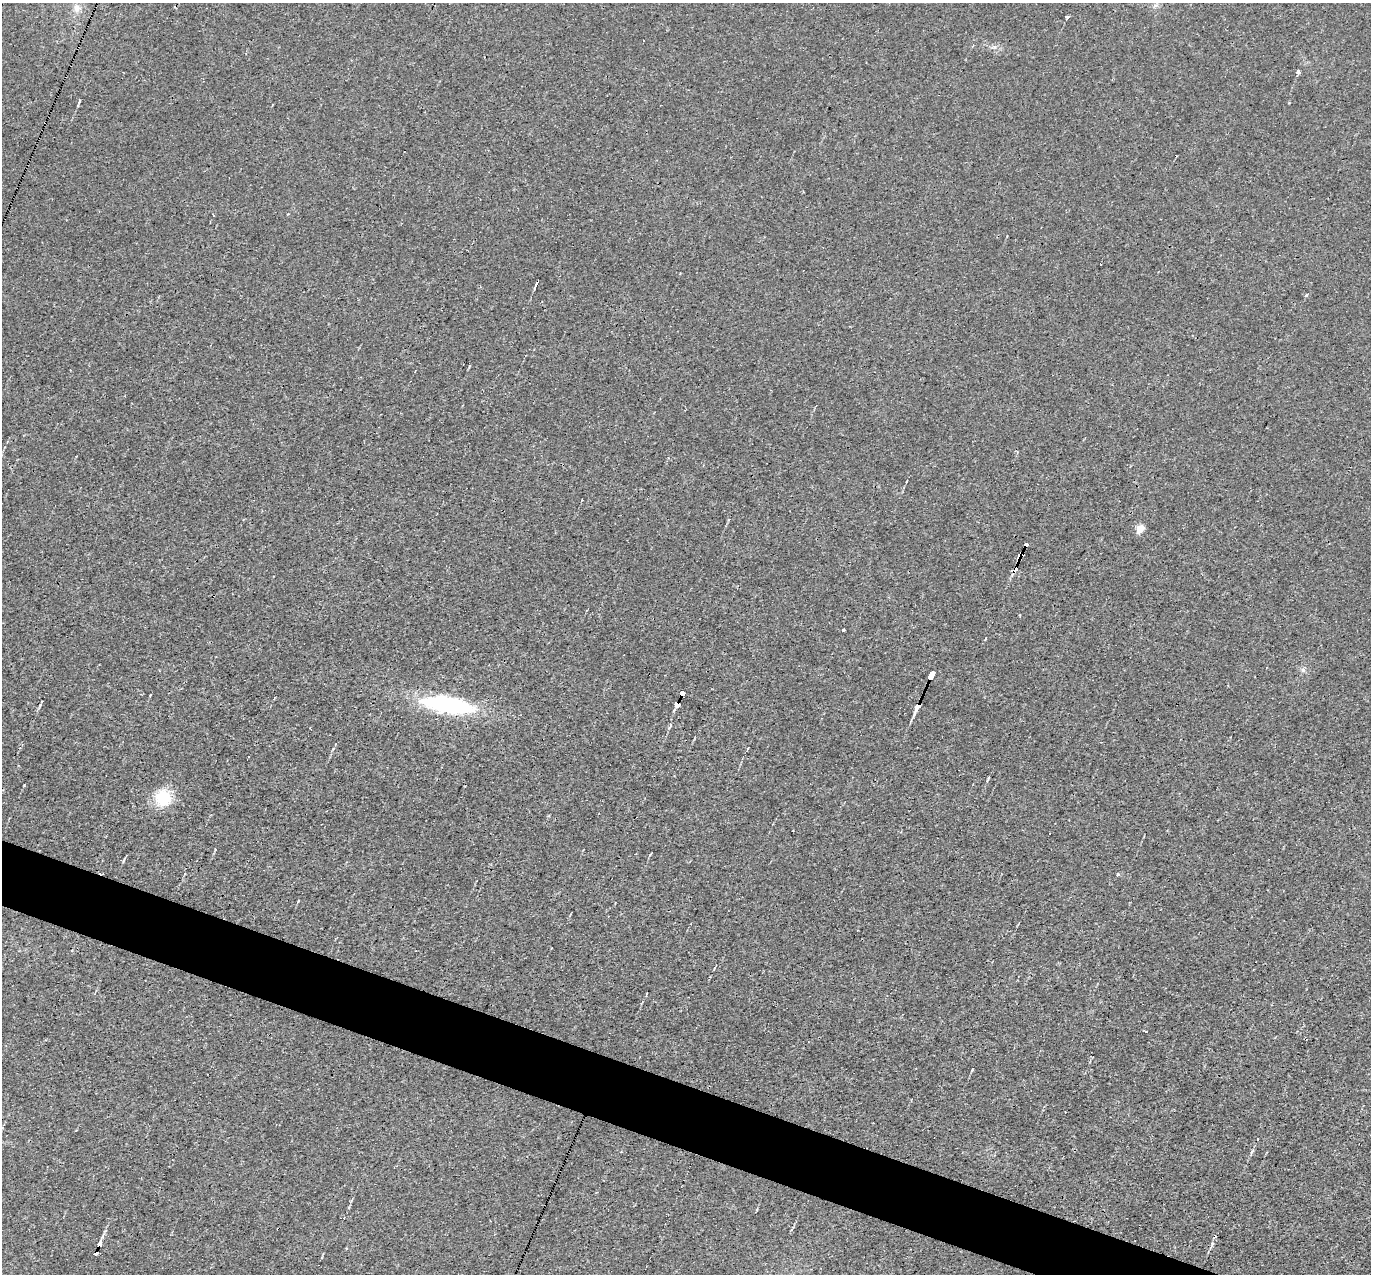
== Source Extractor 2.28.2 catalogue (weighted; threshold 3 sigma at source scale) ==
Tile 6 of 4 x 4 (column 2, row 2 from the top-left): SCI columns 1370-2738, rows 2813-4084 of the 5475 x 5491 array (HDU 1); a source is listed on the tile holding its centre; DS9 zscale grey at full resolution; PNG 1373 x 1276 px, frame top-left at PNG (2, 3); no overlay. Shown black and unused: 4% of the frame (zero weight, under 3 of 4 exposures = <1% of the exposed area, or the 3 px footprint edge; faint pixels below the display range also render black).
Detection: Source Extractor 2.28.2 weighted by HDU 2 'WHT'; one run over the whole footprint, this tile lists its part. Background 0.0011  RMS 0.0017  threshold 0.00757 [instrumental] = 3 sigma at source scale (4.5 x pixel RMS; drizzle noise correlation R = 1.50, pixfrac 1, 0.05/0.05 arcsec/px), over >= 5 px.
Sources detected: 28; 4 cosmic-ray / hot-pixel residue — not listed; the other 24 listed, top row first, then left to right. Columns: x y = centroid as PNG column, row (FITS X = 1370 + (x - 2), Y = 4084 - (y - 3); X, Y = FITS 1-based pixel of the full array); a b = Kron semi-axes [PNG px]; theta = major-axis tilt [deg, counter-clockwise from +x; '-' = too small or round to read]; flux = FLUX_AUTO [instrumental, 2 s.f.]
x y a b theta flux
77 8 10 9 - 1.1
1068 17 4 3 - 0.79
1298 71 4 3 - 8.5
79 101 5 3 - 0.26
1306 295 4 3 - 0.18
1140 529 5 4 - 4.6
1026 545 4 4 - 10
1022 554 4 3 - 16
1015 569 6 3 65 49
843 630 4 3 - 0.39
985 639 3 2 - 0.33
930 675 8 4 66 100
682 694 5 4 - 36
677 704 4 4 - 4
448 705 48 15 -9 20
917 705 5 4 - 16
748 748 4 2 - 0.18
988 778 5 3 - 0.22
163 798 16 15 - 5.6
1118 874 4 4 - 0.23
1258 1139 3 2 - 0.2
344 1218 3 3 - 0.13
99 1244 4 3 - 4.9
96 1252 4 3 - 4.8
Overlapping masked pixels (flux is a lower limit): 9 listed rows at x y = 1026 545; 1022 554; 1015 569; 930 675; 682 694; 677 704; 917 705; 99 1244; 96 1252